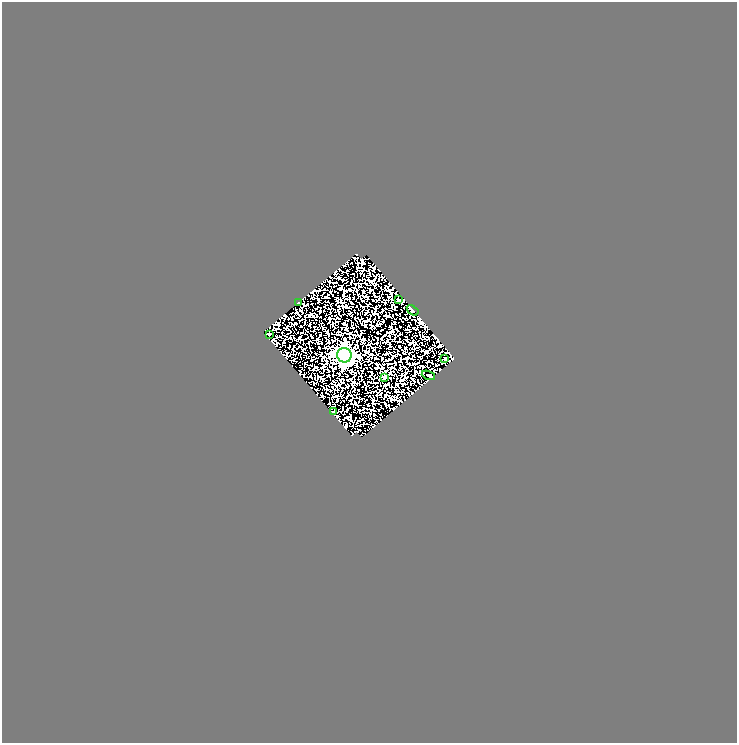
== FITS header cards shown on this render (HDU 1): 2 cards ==
NAXIS1  =                  735
NAXIS2  =                  741

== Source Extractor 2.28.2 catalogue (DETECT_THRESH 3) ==
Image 735 x 741 px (HDU 1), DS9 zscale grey, 1 PNG px = 1 image px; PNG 739 x 745 px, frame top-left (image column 1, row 741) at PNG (2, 2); each listed source drawn as its Kron ellipse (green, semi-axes under 4 px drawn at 4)
Background 0.0761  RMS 0.047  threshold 0.141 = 3 sigma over >= 5 px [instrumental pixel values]
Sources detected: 9; all 9 listed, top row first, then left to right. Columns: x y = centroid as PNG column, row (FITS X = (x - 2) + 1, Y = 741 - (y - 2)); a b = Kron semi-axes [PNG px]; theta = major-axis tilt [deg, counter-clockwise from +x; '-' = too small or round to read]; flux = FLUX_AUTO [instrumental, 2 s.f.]
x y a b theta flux
399 300 3 2 - 2.2
299 303 3 2 - 2.4
413 310 6 3 -35 3.3
269 334 3 2 - 1.9
344 355 7 7 - 1800
445 359 3 2 - 2
428 375 7 2 -20 2.8
384 378 4 3 - 11
333 412 3 2 - 1.8